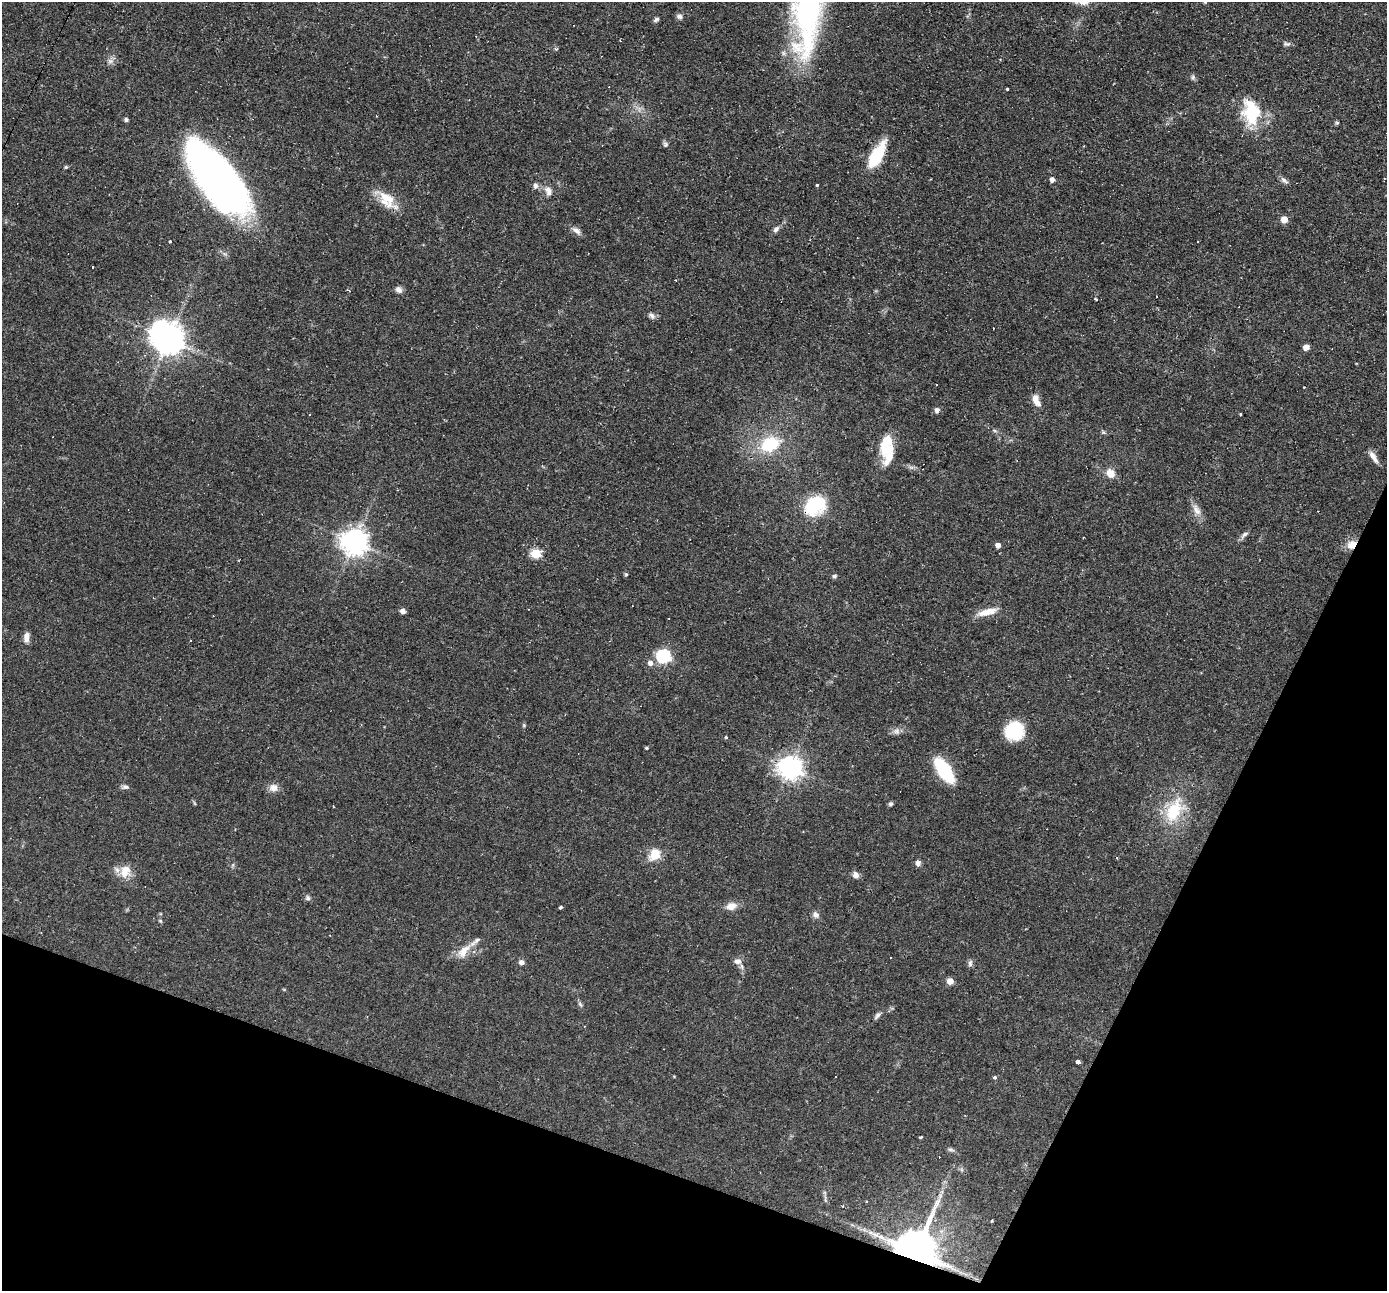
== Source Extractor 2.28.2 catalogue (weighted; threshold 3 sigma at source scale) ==
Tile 15 of 4 x 4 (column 3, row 4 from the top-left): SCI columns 2772-4156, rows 268-1556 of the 5542 x 5557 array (HDU 1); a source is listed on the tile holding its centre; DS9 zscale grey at full resolution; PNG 1389 x 1293 px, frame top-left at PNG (2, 2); no overlay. Shown black and unused: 19% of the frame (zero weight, under 2 of 3 exposures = <1% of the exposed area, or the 3 px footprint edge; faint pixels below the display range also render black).
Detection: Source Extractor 2.28.2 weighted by HDU 2 'WHT'; one run over the whole footprint, this tile lists its part. Background 0.0583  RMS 0.0047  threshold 0.021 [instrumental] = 3 sigma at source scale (4.5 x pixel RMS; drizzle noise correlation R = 1.50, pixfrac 1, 0.05/0.05 arcsec/px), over >= 5 px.
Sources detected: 109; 1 too faint to see at this stretch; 1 inside a brighter object's white glare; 7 cosmic-ray / hot-pixel residue — not listed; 4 inside a brighter listed object's ellipse — not listed separately; the other 96 listed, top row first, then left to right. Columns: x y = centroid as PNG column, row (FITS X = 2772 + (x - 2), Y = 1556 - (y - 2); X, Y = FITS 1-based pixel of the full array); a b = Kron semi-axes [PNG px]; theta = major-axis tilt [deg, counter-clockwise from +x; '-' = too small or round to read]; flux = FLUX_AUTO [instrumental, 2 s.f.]
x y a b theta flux
809 9 100 30 81 130
679 16 8 6 -14 1.5
656 19 8 5 32 0.99
476 36 4 3 - 0.38
1286 44 10 6 -5 1.2
110 61 8 7 - 1.8
1193 77 8 5 81 0.95
1007 89 3 3 - 1
639 109 10 6 -90 1.9
1252 114 28 21 -84 24
126 120 5 5 - 1.1
1337 123 5 4 - 0.63
665 144 9 6 -63 1.1
877 155 32 12 61 18
66 167 5 4 - 0.59
218 179 74 29 -52 260
1052 180 5 5 - 2.3
1284 180 13 6 -43 1.6
817 185 3 3 - 0.54
535 186 8 7 - 1.6
549 192 10 8 86 2.7
386 199 30 15 -45 11
1284 219 5 5 - 6.5
776 229 9 6 43 1.6
576 231 14 7 -39 2.4
170 241 3 3 - 0.67
1197 242 3 3 - 0.57
399 290 9 7 -40 1.9
1156 296 3 2 - 0.33
1096 299 4 3 - 0.46
652 316 9 6 -41 1.6
169 339 11 9 -39 820
1306 347 5 5 - 4.6
936 384 3 2 - 0.6
1036 398 9 8 - 3.4
937 410 5 5 - 2.2
309 414 3 2 - 0.81
1240 414 3 3 - 0.38
995 431 7 3 -19 0.74
1103 432 6 4 -46 0.7
770 444 22 15 21 22
886 449 34 17 -77 16
1374 457 18 6 -58 3.2
1110 473 10 9 - 5.2
815 505 16 13 37 36
1196 510 19 9 -61 3.8
1244 535 13 5 45 1.6
354 542 8 8 - 560
998 545 5 5 - 2.3
1352 545 12 9 36 5.6
536 553 5 5 - 26
626 574 5 4 - 0.65
834 576 6 5 - 0.79
403 611 5 4 - 2.6
987 612 28 8 15 6.4
669 618 3 2 - 0.4
26 637 12 7 83 3.1
663 656 7 6 - 77
650 663 7 6 - 2.3
524 725 5 5 - 0.57
897 731 10 8 -76 2
1014 731 19 18 - 22
725 737 3 3 - 1.7
646 748 4 3 - 0.58
790 768 8 8 - 380
944 771 24 10 -56 34
125 787 10 6 -1 1.4
273 788 11 9 6 3.5
890 804 6 5 - 0.86
1174 810 37 21 63 22
655 855 6 6 - 19
918 863 6 6 - 1.9
233 865 6 4 71 0.68
125 871 18 16 58 7.1
856 875 8 7 - 2.6
308 898 7 6 - 1.2
731 906 12 9 11 4.4
560 907 3 3 - 1.1
816 915 9 8 - 1.9
160 921 5 4 - 0.59
464 951 23 11 48 6
891 958 3 2 - 0.39
738 961 10 8 -2 2.2
522 962 7 6 - 1.8
970 963 10 6 84 1.3
950 981 6 6 - 3.4
580 1004 9 4 -54 0.95
889 1011 4 4 - 0.51
877 1015 12 5 50 1.5
1078 1062 4 3 - 3
994 1077 4 4 - 1.1
921 1137 4 2 - 0.58
950 1149 9 5 -8 1
825 1199 15 3 -83 1.3
992 1221 3 2 - 0.56
916 1252 11 11 - 2300
Overlapping masked pixels (flux is a lower limit): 4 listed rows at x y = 218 179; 815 505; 1352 545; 916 1252
Isophote crosses this tile's border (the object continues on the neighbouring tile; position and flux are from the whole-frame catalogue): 1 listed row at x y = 809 9